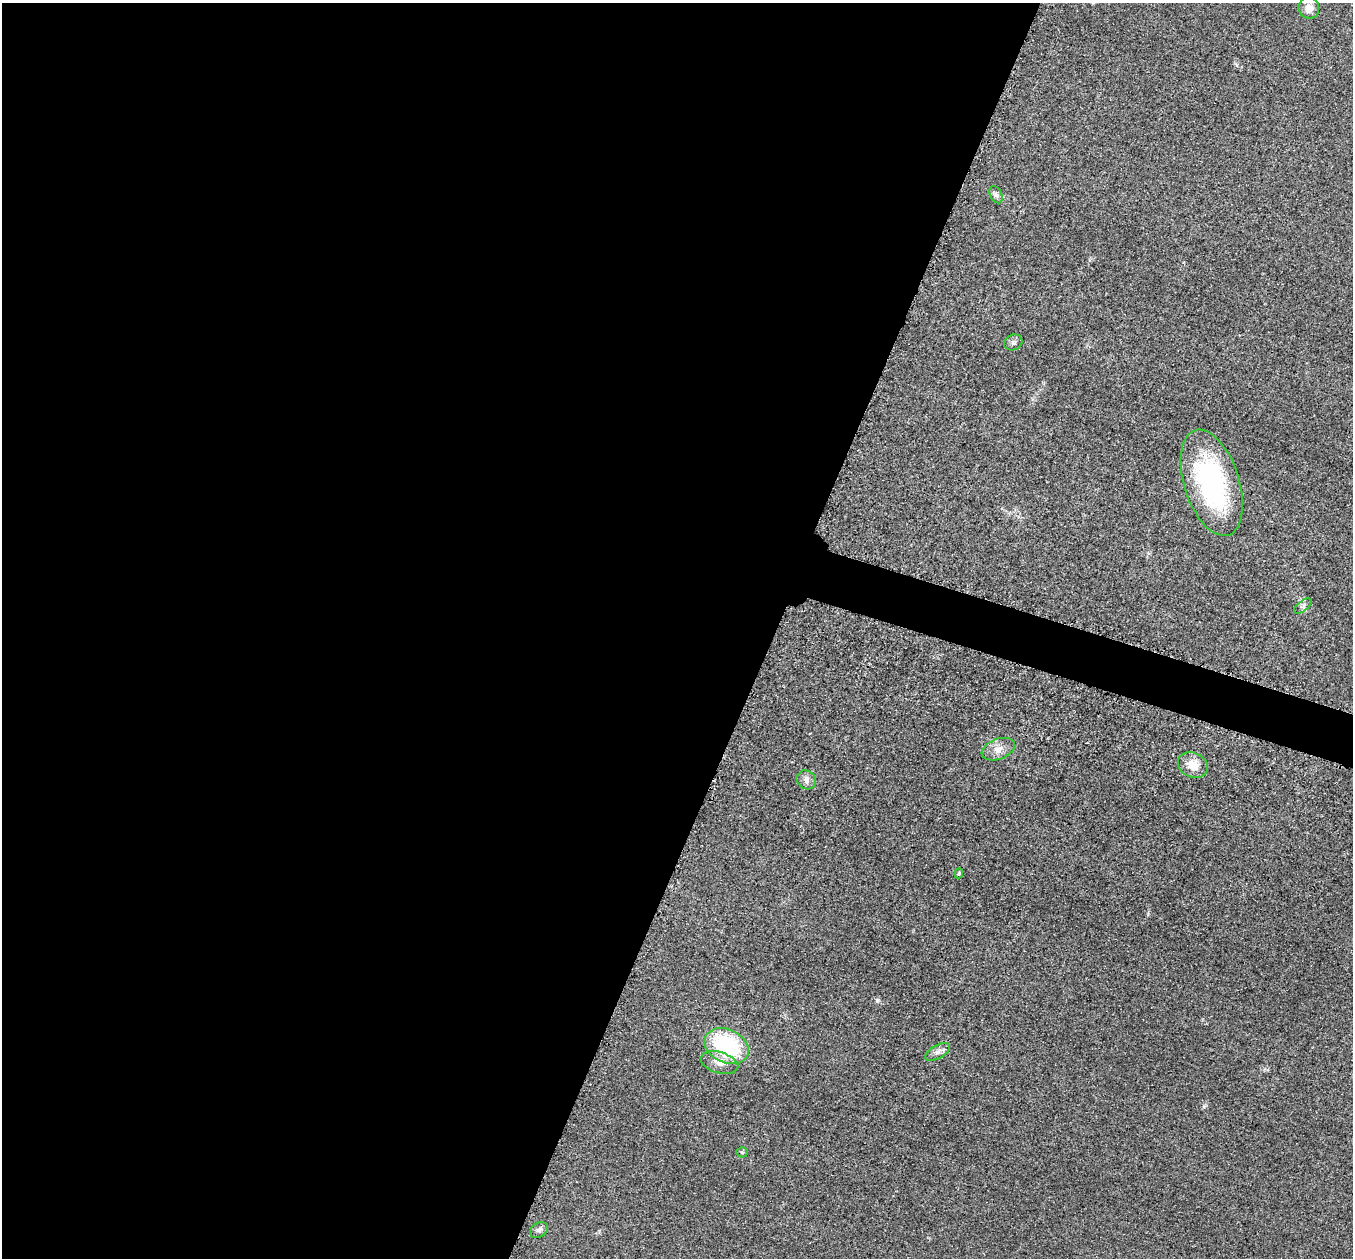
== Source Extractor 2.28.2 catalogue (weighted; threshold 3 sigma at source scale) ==
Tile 5 of 4 x 4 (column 1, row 2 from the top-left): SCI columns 34-1384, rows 2711-3966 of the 5458 x 5502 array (HDU 1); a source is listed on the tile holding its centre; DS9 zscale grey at full resolution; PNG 1355 x 1260 px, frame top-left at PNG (2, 3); each listed source drawn as its Kron ellipse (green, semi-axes under 4 px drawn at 4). Shown black and unused: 59% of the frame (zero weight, under 3 of 5 exposures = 4% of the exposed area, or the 3 px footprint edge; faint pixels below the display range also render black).
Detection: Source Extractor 2.28.2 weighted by HDU 2 'WHT'; one run over the whole footprint, this tile lists its part. Background 0.0195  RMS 0.0052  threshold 0.0233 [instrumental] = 3 sigma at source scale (4.5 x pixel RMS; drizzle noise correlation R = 1.50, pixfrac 1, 0.05/0.05 arcsec/px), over >= 5 px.
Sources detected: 14; all 14 listed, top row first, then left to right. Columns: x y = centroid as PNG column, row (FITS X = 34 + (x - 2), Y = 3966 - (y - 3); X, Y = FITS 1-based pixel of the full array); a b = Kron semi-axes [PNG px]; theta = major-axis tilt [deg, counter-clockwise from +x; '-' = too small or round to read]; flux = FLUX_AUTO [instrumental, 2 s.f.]
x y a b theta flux
1309 8 10 10 - 4.7
996 195 9 6 -63 1.5
1013 342 9 7 25 1.5
1212 483 55 27 -72 79
1303 606 10 5 38 1.5
998 749 17 10 21 5.2
1193 765 15 12 -25 7.4
806 780 10 9 - 2.7
959 873 5 4 - 0.87
727 1046 23 16 -25 49
938 1052 14 6 30 2.6
719 1063 19 10 -16 6.1
742 1152 5 5 - 0.78
539 1230 10 7 36 1.6
Unlisted compact peaks at least as high as the median listed source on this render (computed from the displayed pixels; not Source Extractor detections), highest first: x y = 877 1000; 1204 1106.